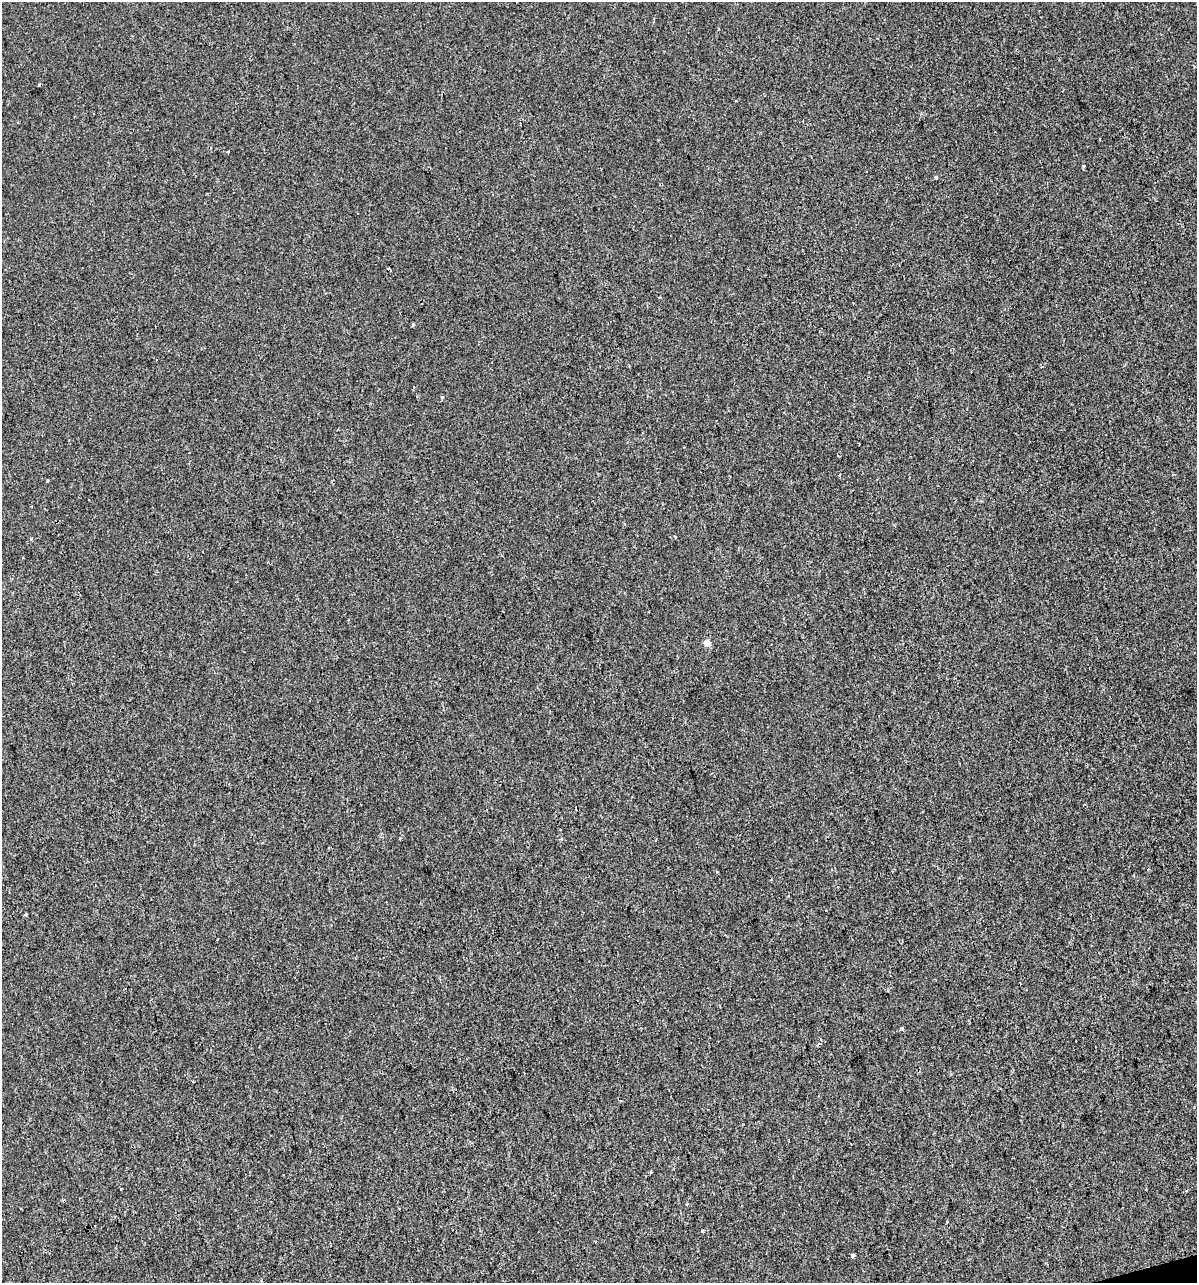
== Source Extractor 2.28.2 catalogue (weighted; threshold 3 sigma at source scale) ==
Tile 6 of 4 x 4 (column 2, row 2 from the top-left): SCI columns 1290-2484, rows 2562-3842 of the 4919 x 5122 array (HDU 1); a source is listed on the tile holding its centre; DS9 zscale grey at full resolution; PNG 1199 x 1285 px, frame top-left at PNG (2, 2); no overlay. Shown black and unused: <1% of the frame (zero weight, under 2 of 3 exposures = <1% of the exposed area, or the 3 px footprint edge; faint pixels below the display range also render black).
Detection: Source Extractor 2.28.2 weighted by HDU 2 'WHT'; one run over the whole footprint, this tile lists its part. Background 1.48e-04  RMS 0.0042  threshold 0.019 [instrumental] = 3 sigma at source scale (4.5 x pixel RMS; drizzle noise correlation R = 1.50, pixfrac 1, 0.0396/0.0396 arcsec/px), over >= 5 px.
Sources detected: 15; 4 cosmic-ray / hot-pixel residue — not listed; the other 11 listed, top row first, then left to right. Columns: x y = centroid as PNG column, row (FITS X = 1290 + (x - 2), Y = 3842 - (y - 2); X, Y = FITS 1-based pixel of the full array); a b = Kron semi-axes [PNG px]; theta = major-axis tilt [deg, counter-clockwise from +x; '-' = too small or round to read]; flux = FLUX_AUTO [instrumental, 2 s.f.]
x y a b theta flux
228 152 3 3 - 0.89
1083 166 3 3 - 0.96
936 177 4 3 - 1.1
389 269 3 3 - 1.8
442 397 3 3 - 0.77
48 481 3 3 - 3.3
707 643 5 4 - 4.8
26 914 6 3 -82 0.51
651 1172 4 3 - 0.5
702 1231 3 3 - 0.67
853 1255 3 3 - 30